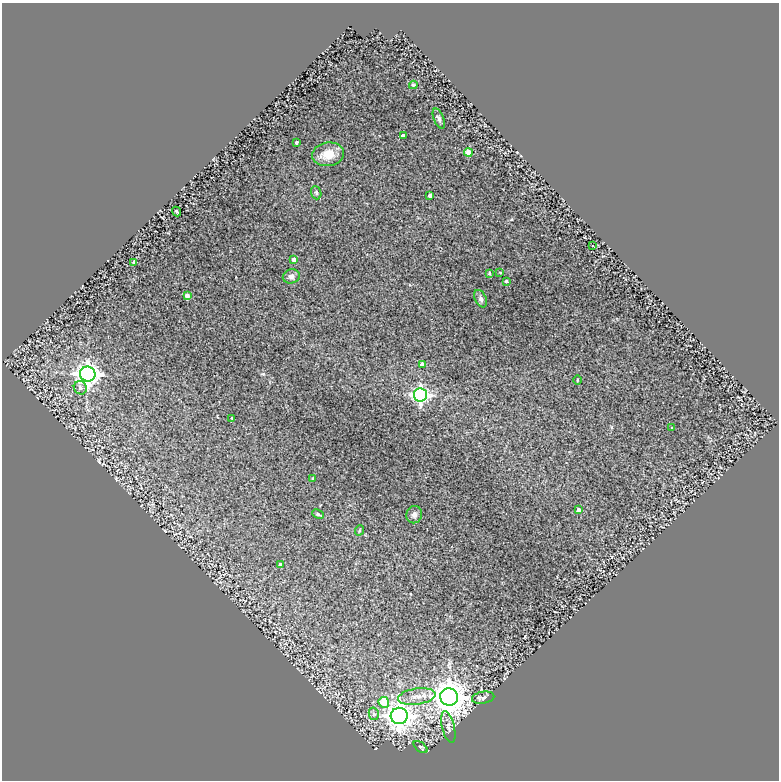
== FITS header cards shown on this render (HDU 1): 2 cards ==
NAXIS1  =                  777
NAXIS2  =                  778

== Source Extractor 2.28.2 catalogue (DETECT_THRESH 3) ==
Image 777 x 778 px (HDU 1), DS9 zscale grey, 1 PNG px = 1 image px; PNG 781 x 782 px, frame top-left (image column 1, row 778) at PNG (2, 3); each listed source drawn as its Kron ellipse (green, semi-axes under 4 px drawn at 4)
Background 0.243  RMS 0.031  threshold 0.092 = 3 sigma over >= 5 px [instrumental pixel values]
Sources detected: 39; all 39 listed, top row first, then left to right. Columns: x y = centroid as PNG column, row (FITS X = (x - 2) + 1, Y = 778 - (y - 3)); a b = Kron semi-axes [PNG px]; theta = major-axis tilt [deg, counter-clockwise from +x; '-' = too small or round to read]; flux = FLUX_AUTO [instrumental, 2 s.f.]
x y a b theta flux
413 85 4 3 - 2.6
439 118 10 5 -68 5.4
403 136 4 3 - 6.4
296 142 3 3 - 3.3
468 153 4 4 - 42
328 154 16 11 8 32
316 193 7 5 -70 3.4
430 195 4 3 - 8.2
176 211 5 2 - 3.1
592 246 4 3 - 1.4
294 259 4 4 - 7.9
134 262 4 4 - 8.6
500 272 4 3 - 1.4
489 273 3 3 - 2.6
291 276 8 7 - 7.2
506 281 3 3 - 3.5
187 296 4 4 - 11
481 299 9 5 -64 5.5
422 364 4 3 - 8.6
88 374 7 7 - 1500
577 380 4 3 - 1.9
80 388 7 6 - 7.3
420 395 6 6 - 550
232 418 3 2 - 1.8
672 428 4 2 - 1.3
313 478 3 2 - 2.2
578 510 4 4 - 7.1
318 514 6 3 -24 4.6
414 515 8 7 - 7.7
360 530 5 3 - 2
280 565 4 4 - 6.5
417 696 19 8 8 22
449 697 9 8 - 4700
483 698 11 6 9 6.3
384 702 5 5 - 70
374 714 6 5 - 5.4
399 716 8 8 - 2000
448 727 16 6 -76 9.5
420 747 8 4 -38 3.3